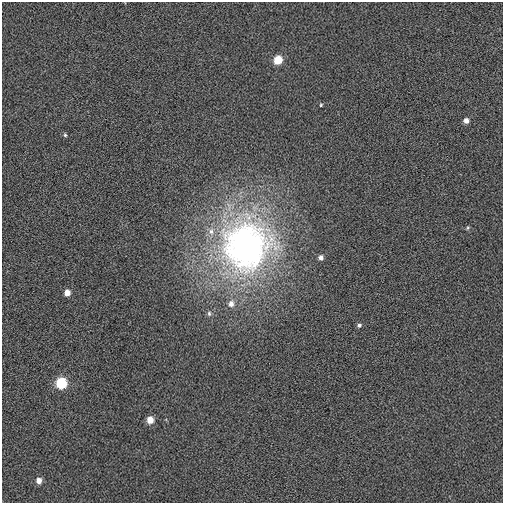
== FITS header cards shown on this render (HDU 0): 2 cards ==
NAXIS1  =                  501 / Axis length
NAXIS2  =                  501 / Axis length

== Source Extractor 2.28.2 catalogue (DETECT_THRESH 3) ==
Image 501 x 501 px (HDU 0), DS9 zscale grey, 1 PNG px = 1 image px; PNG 505 x 505 px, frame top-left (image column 1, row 501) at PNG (2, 2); no overlay
Background 0.00646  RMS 0.07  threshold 0.209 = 3 sigma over >= 5 px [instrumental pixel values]
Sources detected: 15; all 15 listed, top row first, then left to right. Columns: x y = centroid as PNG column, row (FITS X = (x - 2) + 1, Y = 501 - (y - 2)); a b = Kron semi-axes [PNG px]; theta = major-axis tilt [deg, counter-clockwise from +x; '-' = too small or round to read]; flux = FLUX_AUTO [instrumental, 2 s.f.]
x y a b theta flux
278 60 6 5 - 130
321 105 4 3 - 5
466 120 5 5 - 25
65 135 5 4 - 6.8
468 228 5 4 - 5.9
211 231 12 7 -88 36
246 245 66 61 76 2200
321 257 5 5 - 20
67 293 5 5 - 41
231 304 9 7 76 30
209 313 7 6 - 11
359 325 5 5 - 11
61 383 6 6 - 310
150 420 6 5 - 59
39 481 6 5 - 32